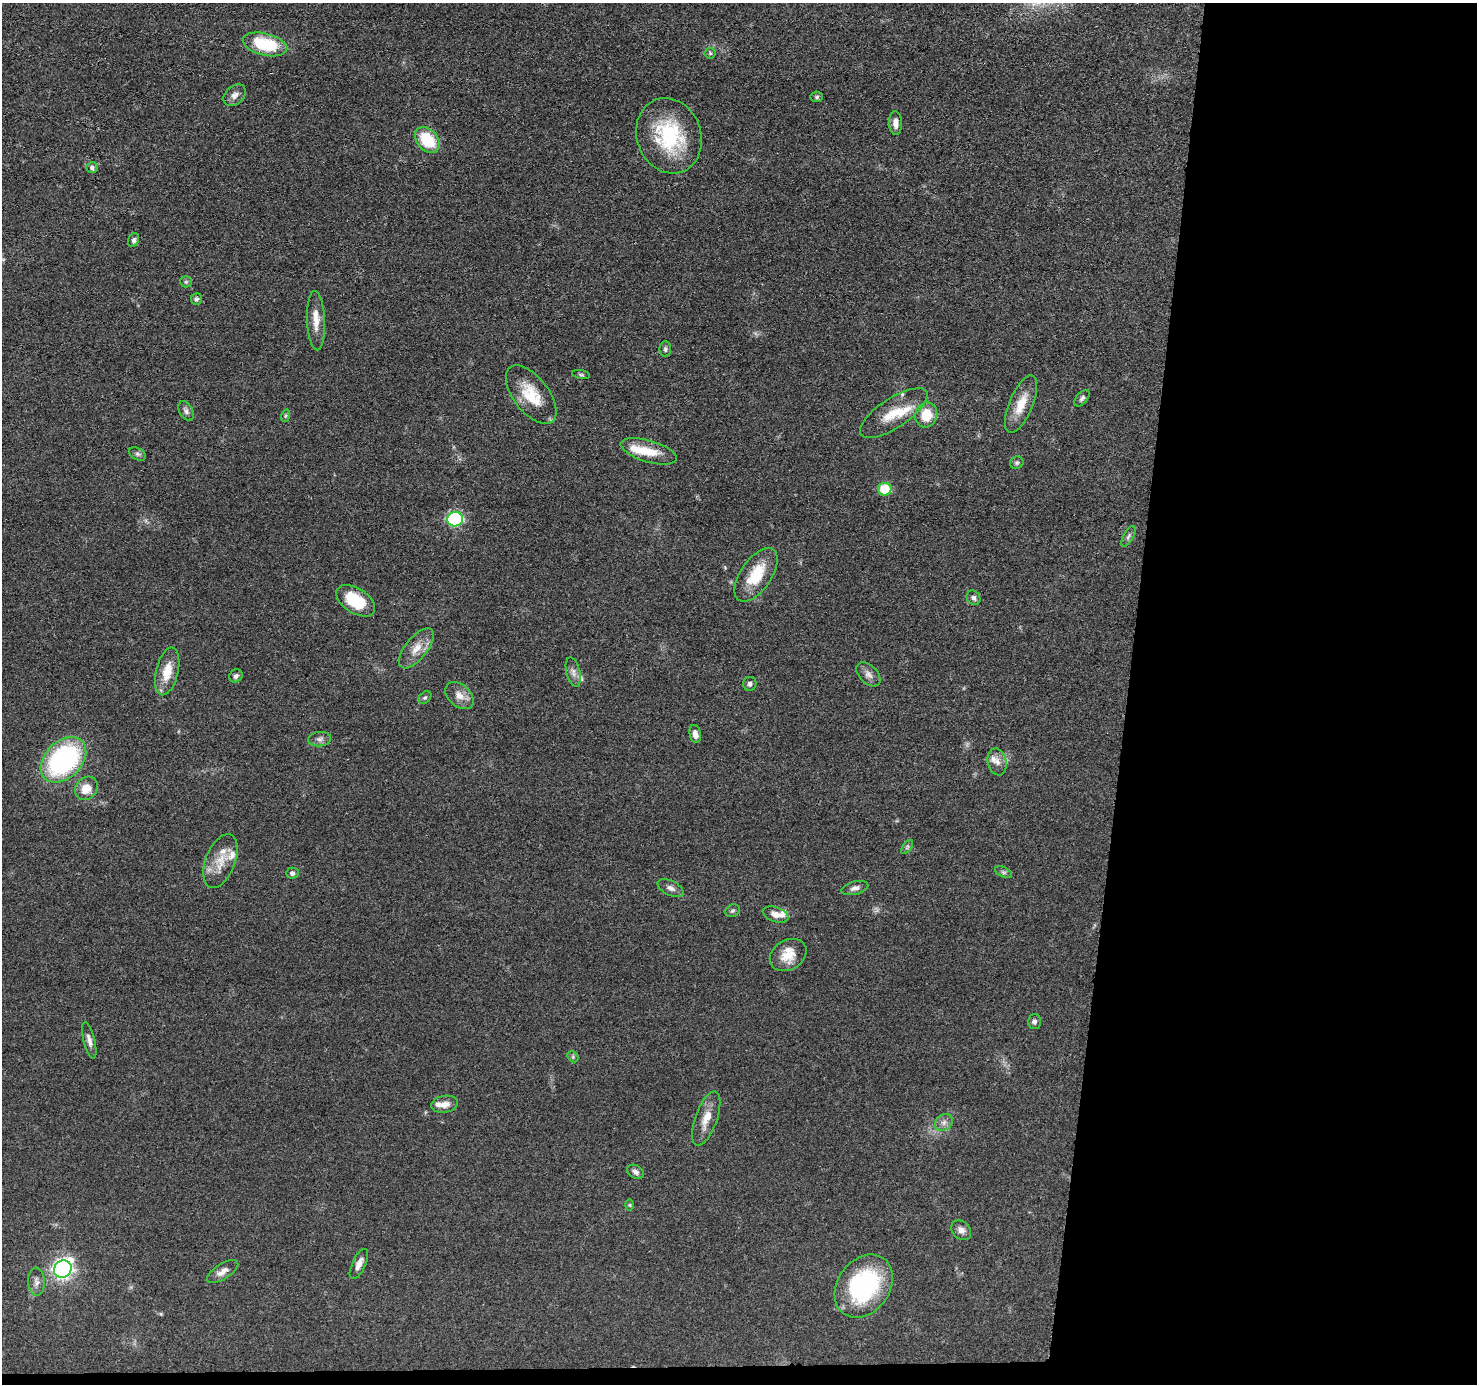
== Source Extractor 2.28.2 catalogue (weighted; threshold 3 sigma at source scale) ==
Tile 9 of 3 x 3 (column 3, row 3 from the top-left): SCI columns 2956-4430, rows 203-1584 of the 4434 x 4459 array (HDU 1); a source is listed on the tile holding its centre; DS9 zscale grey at full resolution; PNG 1479 x 1386 px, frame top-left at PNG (2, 3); each listed source drawn as its Kron ellipse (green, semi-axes under 4 px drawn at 4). Shown black and unused: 25% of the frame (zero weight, under 3 of 4 exposures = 1% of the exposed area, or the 3 px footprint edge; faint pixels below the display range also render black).
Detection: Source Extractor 2.28.2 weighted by HDU 2 'WHT'; one run over the whole footprint, this tile lists its part. Background 0.0473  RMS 0.005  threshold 0.0225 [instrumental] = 3 sigma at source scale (4.5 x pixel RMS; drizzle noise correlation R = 1.50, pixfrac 1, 0.05/0.05 arcsec/px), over >= 5 px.
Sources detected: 76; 10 inside a brighter listed object's ellipse — not listed separately; the other 66 listed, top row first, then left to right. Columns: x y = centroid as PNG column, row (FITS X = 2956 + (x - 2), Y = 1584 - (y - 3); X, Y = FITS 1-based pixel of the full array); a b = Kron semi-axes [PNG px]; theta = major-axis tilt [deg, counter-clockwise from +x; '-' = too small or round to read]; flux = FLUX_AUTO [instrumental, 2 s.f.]
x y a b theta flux
265 44 23 11 -14 28
710 53 5 5 - 0.78
235 95 13 9 41 2.8
817 97 6 5 - 0.87
895 123 12 6 -88 3.3
669 136 38 32 -70 41
427 140 14 10 -50 20
92 168 6 5 - 1.3
134 240 7 5 67 1.2
186 282 6 5 - 0.95
196 299 6 5 - 1.3
316 321 29 9 -87 6.7
665 349 8 5 -89 1.1
581 375 9 3 -11 0.77
531 395 34 17 -52 16
1082 398 10 5 50 1.4
1021 404 31 11 67 11
186 411 10 7 -61 1.7
894 413 39 14 33 13
926 415 12 11 - 11
285 416 6 4 71 0.69
649 451 29 10 -16 10
137 454 9 6 -27 1.2
1017 463 7 6 - 0.99
885 489 6 6 - 18
455 519 8 7 - 66
1128 536 11 5 60 1.5
756 575 31 15 56 17
973 598 8 6 -52 1.4
356 601 22 12 -33 19
416 648 24 11 51 7
167 671 24 11 76 10
573 672 15 7 -76 2.7
868 674 14 9 -46 2.8
236 676 7 6 - 1.3
750 684 7 6 - 1.5
459 696 16 11 -41 4.8
425 698 7 5 46 0.96
695 734 9 5 -78 2.9
320 739 11 7 5 2
63 760 26 18 45 83
997 762 13 9 -78 3.5
86 788 12 10 50 7.6
907 847 8 4 54 0.94
220 861 28 15 68 10
1003 872 9 5 -26 1.1
293 873 6 5 - 1.5
670 888 14 7 -25 2.3
855 888 14 6 15 2.2
732 911 7 6 - 1.1
776 914 13 7 -19 3.5
788 955 19 15 30 8.4
1034 1022 7 6 - 1.4
89 1040 19 5 -76 2.6
573 1057 6 4 -47 0.85
444 1104 13 8 9 4
706 1118 28 11 70 7.4
944 1122 10 7 39 2.4
636 1172 9 6 -29 1.8
630 1205 6 4 -89 0.56
961 1230 11 8 -41 2.7
359 1264 16 6 65 3.4
63 1269 9 8 - 200
223 1271 18 7 32 3.7
36 1282 14 8 -86 2.7
864 1286 34 26 53 61